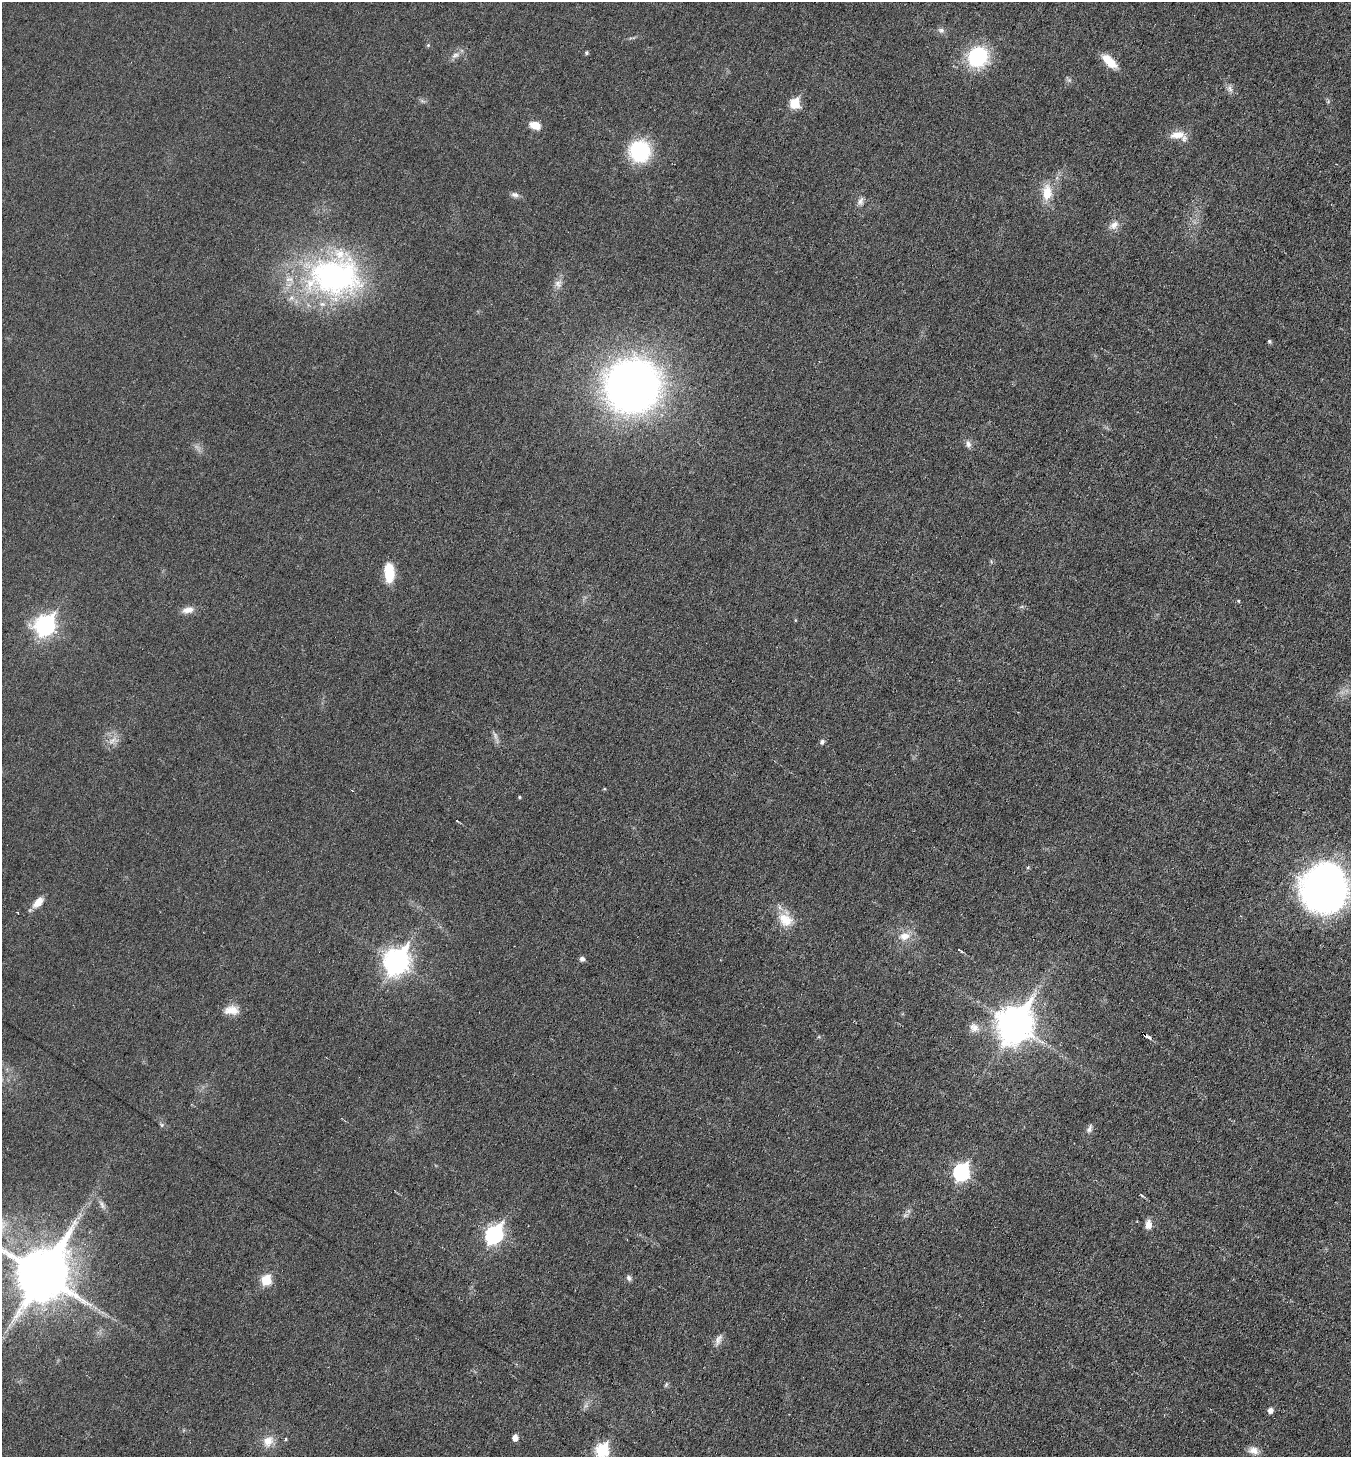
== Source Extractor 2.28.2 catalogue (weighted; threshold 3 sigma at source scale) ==
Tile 6 of 4 x 4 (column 2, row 2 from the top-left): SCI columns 1496-2844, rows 2913-4367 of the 5830 x 5822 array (HDU 1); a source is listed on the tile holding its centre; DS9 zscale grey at full resolution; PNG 1353 x 1459 px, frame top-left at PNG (2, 2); no overlay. Shown black and unused: <1% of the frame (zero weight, under 3 of 6 exposures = <1% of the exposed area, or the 3 px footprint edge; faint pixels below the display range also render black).
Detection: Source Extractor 2.28.2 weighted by HDU 2 'WHT'; one run over the whole footprint, this tile lists its part. Background 0.0178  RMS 0.0036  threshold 0.0147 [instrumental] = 3 sigma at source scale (4.09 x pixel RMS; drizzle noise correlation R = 1.36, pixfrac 0.8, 0.05/0.05 arcsec/px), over >= 5 px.
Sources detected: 61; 2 too faint to see at this stretch — not listed; the other 59 listed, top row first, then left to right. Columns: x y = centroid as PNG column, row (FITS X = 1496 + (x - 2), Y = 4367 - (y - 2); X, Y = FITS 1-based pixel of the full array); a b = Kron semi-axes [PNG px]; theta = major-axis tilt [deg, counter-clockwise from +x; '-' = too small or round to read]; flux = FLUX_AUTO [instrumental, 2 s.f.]
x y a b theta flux
941 30 7 7 - 1
428 45 5 4 - 0.45
586 53 5 4 - 0.58
455 55 12 7 17 1.8
978 57 21 19 46 26
1109 61 19 8 -42 6.1
1230 89 9 7 -55 1.4
794 103 6 6 - 16
535 125 11 7 -18 4.2
1177 135 21 9 5 4.3
640 151 20 18 -65 27
1047 192 22 12 89 6.6
515 195 10 6 -9 1.3
860 201 12 8 69 1.5
1114 225 13 9 49 2.5
334 276 69 53 4 91
558 284 12 8 -56 1.8
1269 341 5 4 - 0.57
632 386 43 41 23 230
968 444 11 6 -78 1.4
389 573 20 10 -86 9.4
1238 601 4 4 - 0.33
188 610 15 8 11 2.7
795 620 5 3 - 0.31
45 626 10 9 - 120
112 740 12 6 34 2.1
822 742 5 5 - 0.98
519 797 4 3 - 0.38
457 821 4 2 - 0.22
1324 887 40 37 74 160
38 902 15 8 47 3.7
785 920 21 16 -34 6.8
904 936 16 11 12 4.2
960 950 7 2 -36 0.47
582 959 5 5 - 1.2
396 961 10 9 - 270
232 1010 19 11 1 4.1
1014 1024 13 11 59 700
974 1028 14 12 -32 2.9
1144 1035 5 3 - 14
162 1125 6 4 -89 0.56
1089 1129 12 7 65 1.2
961 1172 8 7 - 69
1142 1195 7 4 -40 0.54
102 1204 14 6 -63 1.6
905 1215 7 6 - 0.9
1148 1224 11 8 79 2.4
494 1234 9 7 57 96
42 1274 17 15 58 2100
629 1278 8 6 -72 0.93
266 1280 6 6 - 15
718 1340 16 8 64 1.9
666 1385 8 4 63 0.57
1270 1410 5 5 - 1.8
515 1438 5 5 - 2.7
286 1439 5 3 - 0.35
268 1441 16 13 70 4.2
602 1450 7 6 - 34
1253 1450 14 10 -16 2.4
Overlapping masked pixels (flux is a lower limit): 1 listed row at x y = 1144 1035
Isophote crosses this tile's border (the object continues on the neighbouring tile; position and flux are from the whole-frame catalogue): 2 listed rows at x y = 42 1274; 602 1450